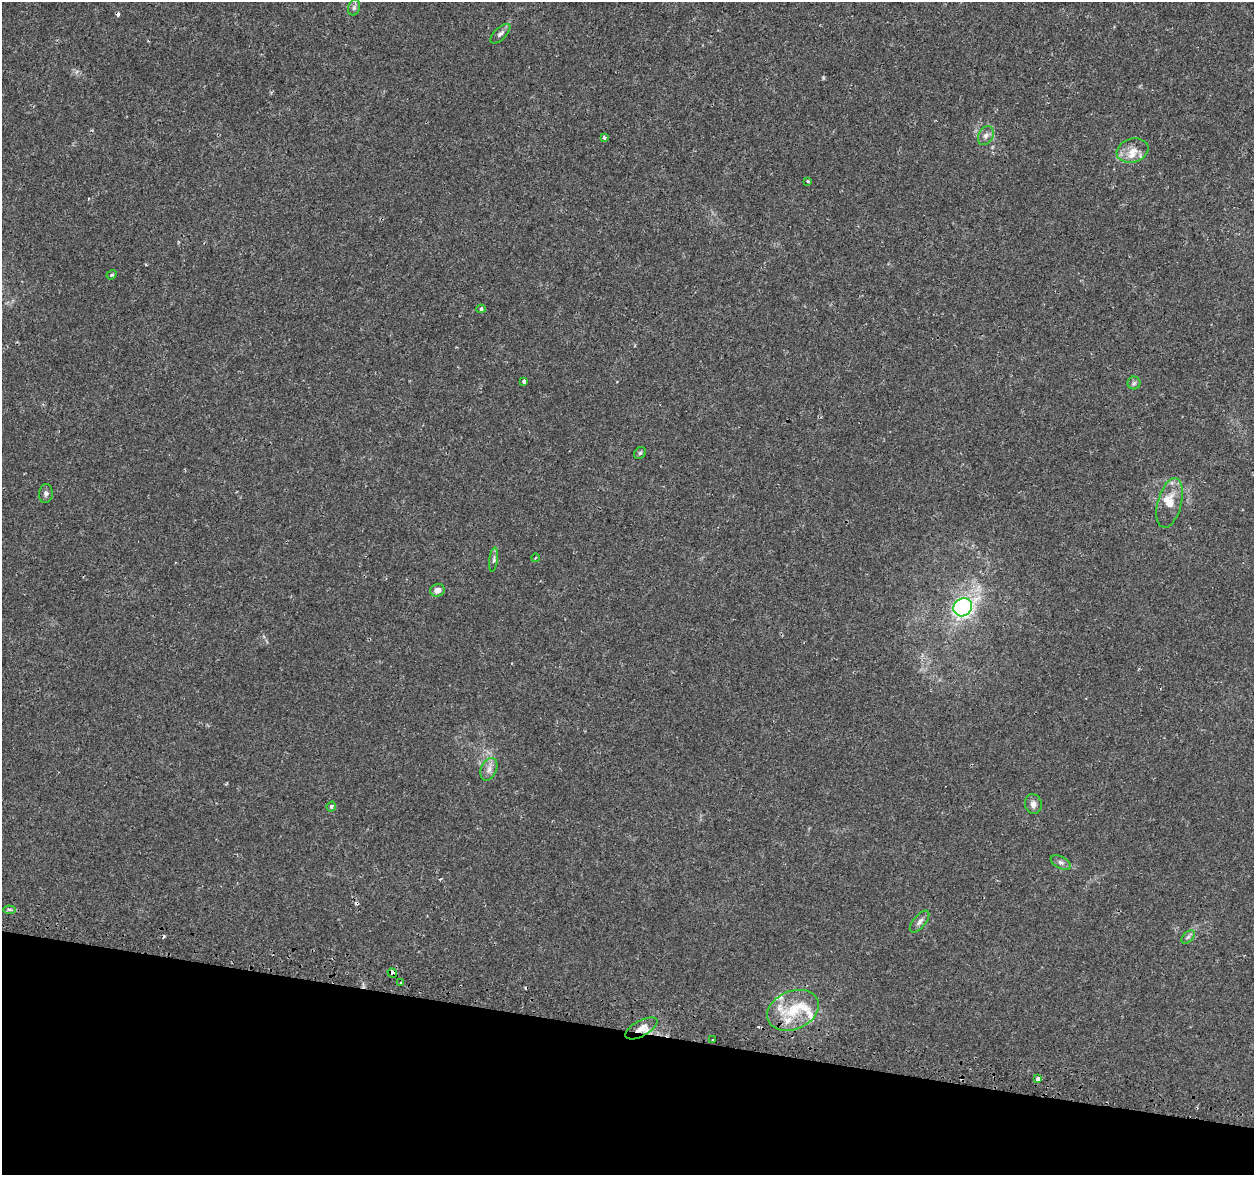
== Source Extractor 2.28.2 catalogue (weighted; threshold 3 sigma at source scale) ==
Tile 15 of 4 x 4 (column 3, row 4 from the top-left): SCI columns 2552-3803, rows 328-1500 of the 5092 x 5290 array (HDU 1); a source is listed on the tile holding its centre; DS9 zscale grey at full resolution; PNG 1256 x 1177 px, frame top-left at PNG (2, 2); each listed source drawn as its Kron ellipse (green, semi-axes under 4 px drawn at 4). Shown black and unused: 12% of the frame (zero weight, under 2 of 3 exposures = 3% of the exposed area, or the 3 px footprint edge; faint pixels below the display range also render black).
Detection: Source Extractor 2.28.2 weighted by HDU 2 'WHT'; one run over the whole footprint, this tile lists its part. Background 0.00631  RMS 0.0022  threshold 0.00969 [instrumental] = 3 sigma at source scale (4.5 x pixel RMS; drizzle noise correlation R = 1.50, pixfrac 1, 0.0396/0.0396 arcsec/px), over >= 5 px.
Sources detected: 46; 7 cosmic-ray / hot-pixel residue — neither listed nor drawn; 9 inside a brighter listed object's ellipse — not listed separately; the other 30 listed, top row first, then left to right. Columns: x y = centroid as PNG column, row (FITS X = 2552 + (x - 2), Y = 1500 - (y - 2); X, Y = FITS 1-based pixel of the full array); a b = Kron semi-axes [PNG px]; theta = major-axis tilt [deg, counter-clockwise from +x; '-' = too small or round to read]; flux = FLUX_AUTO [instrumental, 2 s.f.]
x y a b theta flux
354 8 8 6 71 0.6
500 34 13 6 44 0.75
986 136 10 7 60 1
604 137 4 4 - 0.36
1132 150 16 12 17 2.5
808 181 3 2 - 0.24
111 275 5 4 - 0.27
481 309 4 4 - 0.39
524 381 3 3 - 1.3
1134 383 6 6 - 0.56
640 453 6 5 - 0.36
46 494 9 7 84 0.63
1170 503 25 12 75 3.5
535 558 4 3 - 0.21
494 560 12 4 83 0.58
437 590 7 6 - 1.5
963 607 10 8 36 49
489 769 12 7 67 1.3
1033 804 10 8 -78 1
331 806 5 4 - 0.56
1061 863 11 6 -27 0.67
10 910 6 4 -6 0.41
920 921 13 6 50 0.87
1188 937 8 5 44 0.55
392 973 5 4 - 1.1
401 983 3 3 - 0.3
793 1010 27 19 23 7.4
641 1028 18 7 29 1.8
712 1040 3 3 - 1.5
1038 1079 4 3 - 3.4
Overlapping masked pixels (flux is a lower limit): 2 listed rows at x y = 392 973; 641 1028